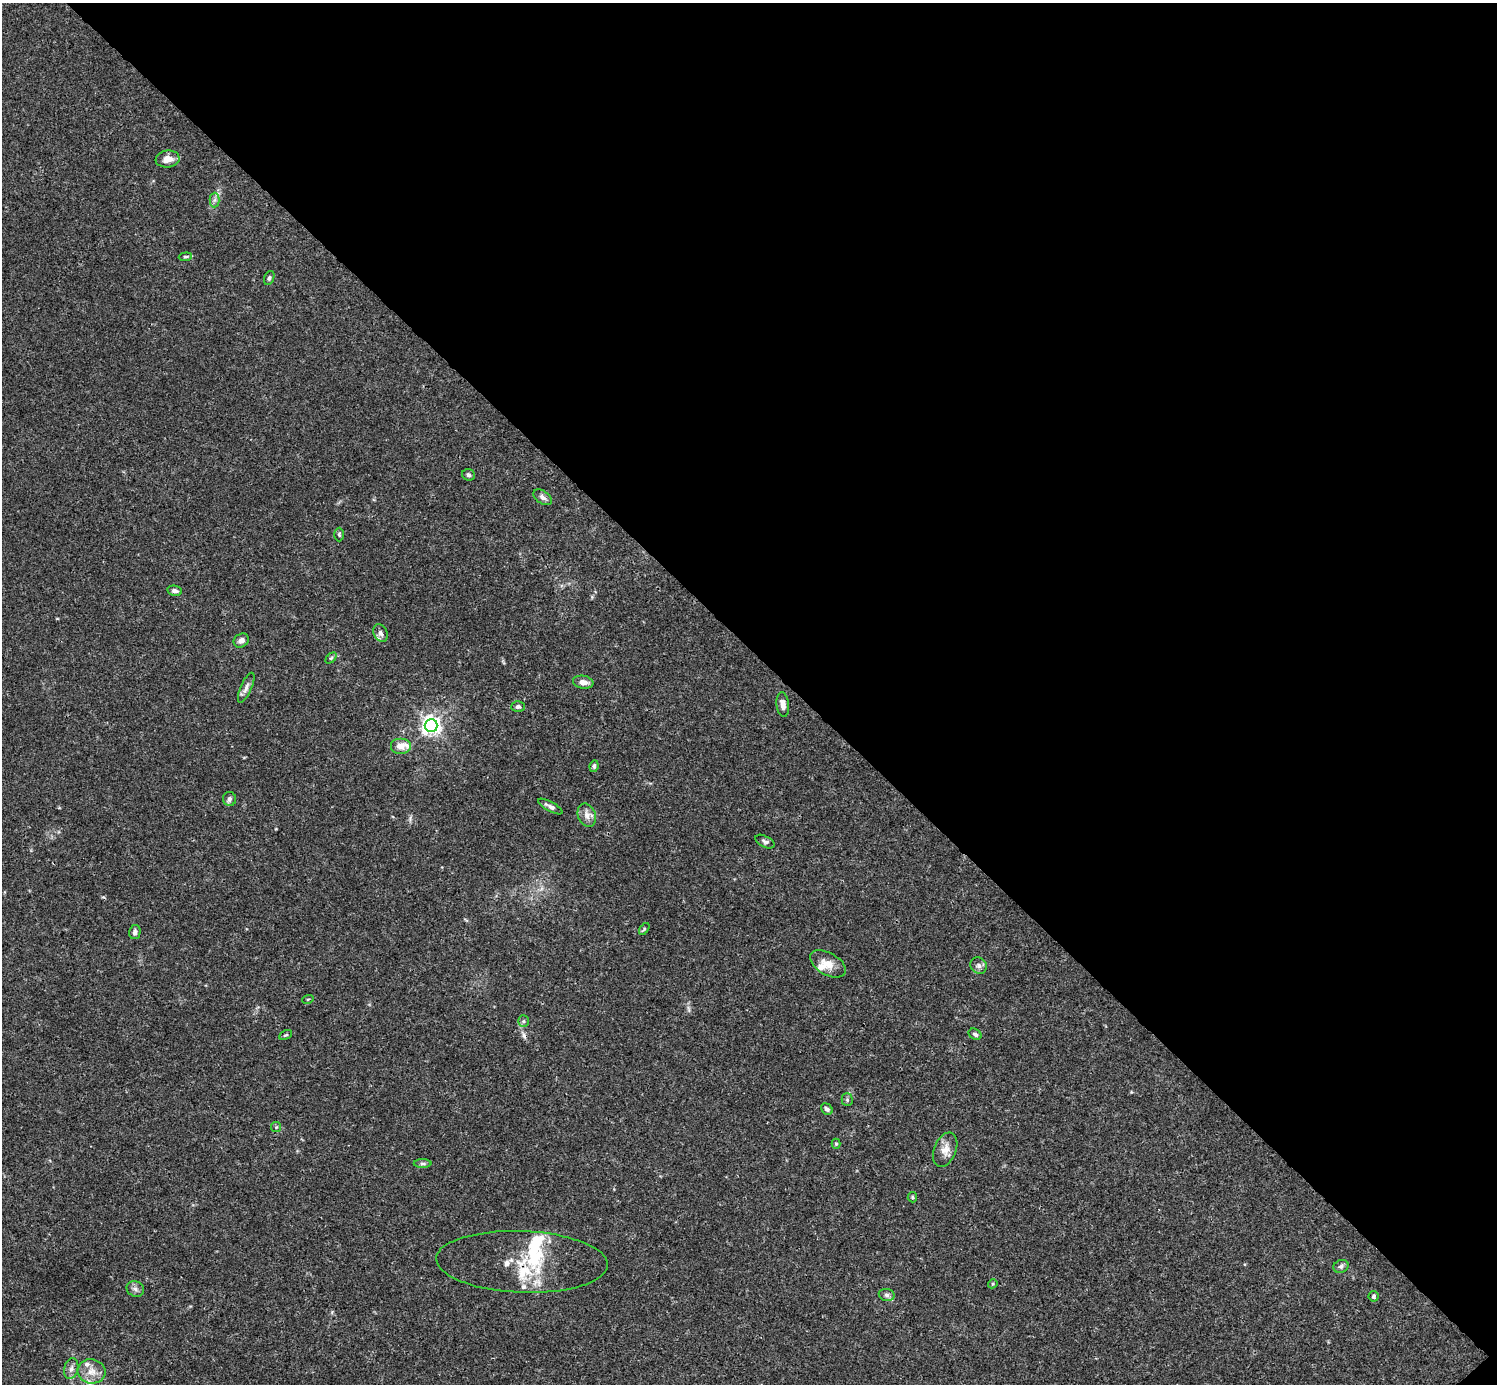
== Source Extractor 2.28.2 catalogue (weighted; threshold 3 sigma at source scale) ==
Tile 8 of 4 x 4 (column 4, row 2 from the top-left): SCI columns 4485-5979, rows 2921-4302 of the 5983 x 5982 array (HDU 1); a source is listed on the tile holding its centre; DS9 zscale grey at full resolution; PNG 1499 x 1386 px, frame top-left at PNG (2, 3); each listed source drawn as its Kron ellipse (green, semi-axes under 4 px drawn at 4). Shown black and unused: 47% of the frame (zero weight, under 3 of 4 exposures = <1% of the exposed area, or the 3 px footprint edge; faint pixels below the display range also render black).
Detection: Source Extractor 2.28.2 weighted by HDU 2 'WHT'; one run over the whole footprint, this tile lists its part. Background 0.0163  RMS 0.0022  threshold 0.00973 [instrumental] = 3 sigma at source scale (4.5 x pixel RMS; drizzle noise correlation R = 1.50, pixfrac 1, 0.05/0.05 arcsec/px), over >= 5 px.
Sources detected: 54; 1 inside a brighter object's white glare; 1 cosmic-ray / hot-pixel residue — neither listed nor drawn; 7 inside a brighter listed object's ellipse — not listed separately; the other 45 listed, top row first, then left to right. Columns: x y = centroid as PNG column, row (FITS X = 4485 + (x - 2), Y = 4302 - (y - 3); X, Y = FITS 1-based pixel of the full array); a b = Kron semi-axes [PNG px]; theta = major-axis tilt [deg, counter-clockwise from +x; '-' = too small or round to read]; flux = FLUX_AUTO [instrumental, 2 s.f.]
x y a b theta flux
168 159 12 8 8 1.9
214 200 7 5 88 0.55
185 257 6 4 5 0.34
269 278 7 5 67 0.45
468 475 6 5 - 0.41
543 497 10 6 -35 0.81
339 534 7 5 -90 0.32
175 591 7 5 -12 0.77
380 633 9 7 -64 0.87
241 640 8 6 33 1
331 658 6 4 44 0.3
583 682 10 6 -9 1.3
246 688 16 5 66 1
783 704 12 6 -83 1.5
518 707 7 5 1 0.51
431 725 6 6 - 99
400 746 10 8 0 1.9
594 766 6 4 82 0.46
229 799 7 6 - 0.61
550 807 14 4 -29 0.95
587 815 12 8 -68 1.4
765 842 10 5 -28 0.55
644 929 7 3 54 0.27
135 932 7 5 78 0.71
828 964 19 11 -29 2.5
979 966 9 7 -46 0.75
308 999 6 3 18 0.19
523 1021 6 5 - 0.38
975 1034 7 5 -32 0.59
285 1035 7 3 26 0.27
847 1100 6 5 - 0.43
827 1109 6 5 - 0.54
276 1127 5 5 - 0.27
836 1144 5 4 - 0.28
945 1150 18 11 68 2.1
423 1163 9 4 0 0.46
912 1197 5 4 - 0.32
522 1262 86 31 -2 13
1341 1266 8 6 26 0.56
993 1284 5 4 - 0.27
135 1289 9 7 -23 0.8
887 1295 8 6 -15 0.58
1374 1296 5 5 - 0.39
71 1369 10 7 76 0.91
91 1371 14 12 -10 2.4
Overlapping masked pixels (flux is a lower limit): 1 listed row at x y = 522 1262
Isophote crosses this tile's border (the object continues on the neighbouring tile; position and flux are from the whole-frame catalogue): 1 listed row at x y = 91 1371